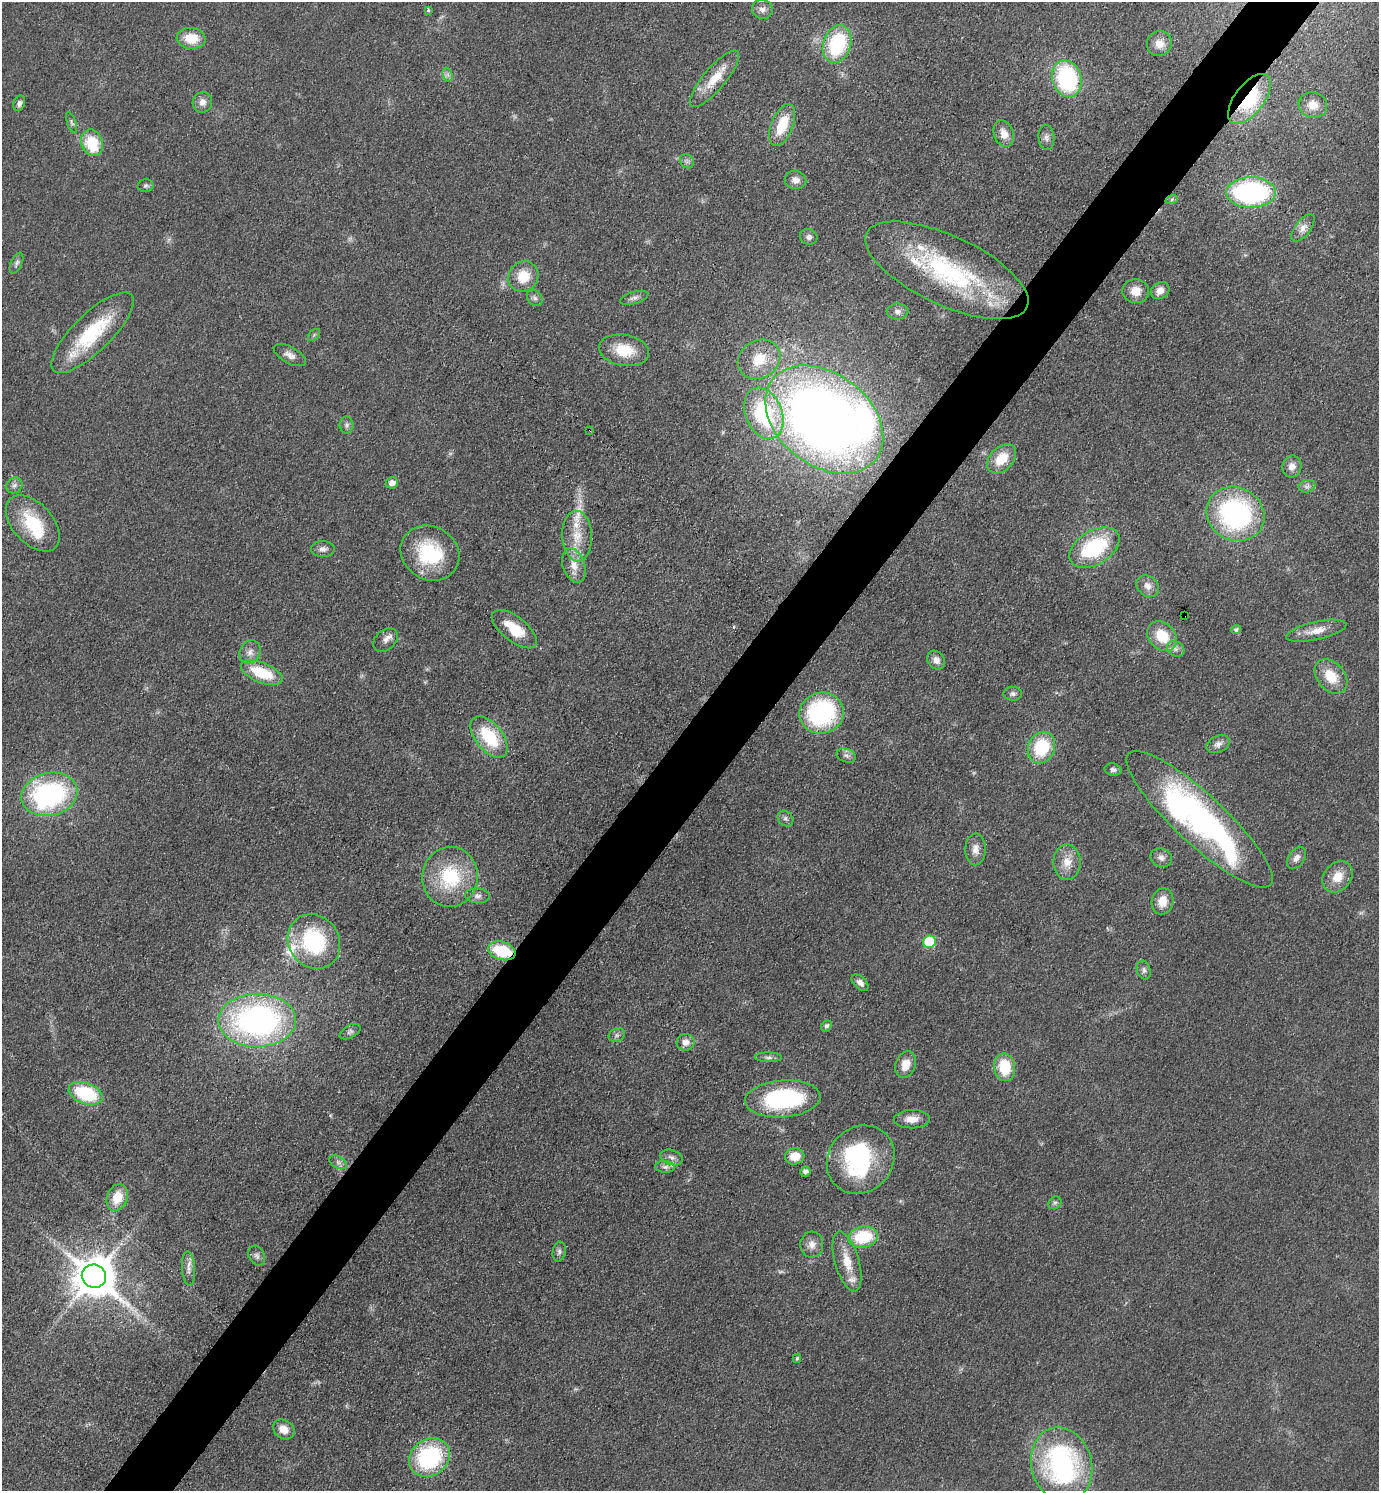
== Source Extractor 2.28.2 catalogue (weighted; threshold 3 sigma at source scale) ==
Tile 10 of 4 x 4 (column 2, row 3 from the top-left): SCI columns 1676-3052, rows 1491-2979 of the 5962 x 5959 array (HDU 1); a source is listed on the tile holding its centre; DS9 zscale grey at full resolution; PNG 1381 x 1493 px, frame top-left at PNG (2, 2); each listed source drawn as its Kron ellipse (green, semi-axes under 4 px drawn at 4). Shown black and unused: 5% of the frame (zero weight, under 3 of 4 exposures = <1% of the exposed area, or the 3 px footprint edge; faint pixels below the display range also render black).
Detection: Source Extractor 2.28.2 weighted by HDU 2 'WHT'; one run over the whole footprint, this tile lists its part. Background 0.0779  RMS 0.0064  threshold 0.029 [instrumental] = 3 sigma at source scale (4.5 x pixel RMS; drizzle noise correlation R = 1.50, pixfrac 1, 0.05/0.05 arcsec/px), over >= 5 px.
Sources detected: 130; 2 too faint to see at this stretch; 1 inside a brighter object's white glare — neither listed nor drawn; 9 inside a brighter listed object's ellipse — not listed separately; the other 118 listed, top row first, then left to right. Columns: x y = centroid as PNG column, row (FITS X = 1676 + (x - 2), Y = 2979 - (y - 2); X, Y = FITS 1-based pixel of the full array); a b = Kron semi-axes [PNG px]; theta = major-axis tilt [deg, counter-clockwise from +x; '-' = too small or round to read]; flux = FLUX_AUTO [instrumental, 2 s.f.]
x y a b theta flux
762 9 10 9 - 3.8
428 10 3 3 - 1.2
191 38 14 10 -5 15
1159 43 13 12 - 6.7
837 44 19 14 71 55
448 75 7 4 -71 1.8
715 79 35 11 50 17
1067 79 18 14 -71 77
1249 99 29 14 52 44
202 102 10 9 - 4.4
19 103 8 5 66 2.3
1313 105 14 12 -20 8
72 123 11 4 -71 1.6
782 125 22 11 68 21
1004 134 13 9 -71 6.7
1046 137 12 8 -87 3.1
92 143 13 10 -69 25
687 161 8 6 -45 1.9
795 180 11 9 -12 4.2
146 186 8 6 12 1.6
1251 192 24 15 0 120
1172 199 6 4 19 1.1
1303 228 16 7 53 4.8
809 237 9 7 -20 2.4
16 263 11 5 66 2
947 270 88 34 -25 110
523 276 16 14 52 15
1136 291 13 12 - 8.8
1160 291 10 8 34 5.5
535 298 9 7 -51 2.1
634 298 14 6 16 2.7
897 311 11 8 1 3.4
92 333 54 19 44 48
314 335 7 4 46 1.1
624 350 25 15 -10 20
290 355 18 8 -29 4.3
759 359 22 18 31 20
764 413 27 18 -68 58
824 420 65 46 -38 680
347 425 8 7 - 2
590 430 3 2 - 1.1
1002 459 17 11 45 14
1292 466 11 9 76 4.8
392 483 6 5 - 5.3
14 485 8 7 - 2.3
1307 486 8 6 12 2.4
1235 514 30 26 -28 120
33 523 33 20 -47 31
577 536 25 15 -87 16
1094 547 27 17 31 51
323 549 12 8 1 3.3
430 553 30 26 -30 46
574 565 18 11 -71 7.8
1148 586 12 9 -41 4.6
1185 615 3 2 - 0.97
514 629 27 12 -38 19
1236 630 5 4 - 1.7
1316 631 31 9 13 9.3
1162 636 16 13 -46 20
385 640 14 10 42 4
1176 649 9 7 -32 2.9
250 652 12 10 62 4.5
936 660 10 8 -50 3.8
262 673 22 10 -22 26
1331 676 19 13 -50 15
1013 694 9 7 -2 2.2
822 713 22 20 17 83
489 737 24 13 -51 34
1218 744 12 8 23 3.6
1041 747 16 13 67 35
846 755 10 7 -20 2.5
1113 770 8 6 -12 2
49 794 28 21 13 120
785 818 9 7 -46 2
1199 819 97 25 -43 230
975 849 16 10 88 5.8
1161 858 11 9 -23 3.4
1296 858 12 8 54 3.9
1067 862 17 13 -90 9.4
450 877 30 27 82 45
1338 877 17 13 50 10
477 896 12 7 -4 3.2
1162 901 13 11 78 9.7
314 941 28 25 -54 67
929 942 6 6 - 46
502 951 14 9 -16 31
1144 970 9 7 -73 2.3
860 983 10 6 -43 3.2
257 1020 39 26 0 200
827 1026 6 5 - 1.9
350 1032 11 6 29 2
617 1035 8 6 25 2
686 1042 9 8 - 5.1
768 1057 13 5 -1 2.1
906 1065 13 10 71 8.3
1005 1067 14 10 -80 24
86 1093 18 10 -20 42
783 1099 38 18 4 84
912 1119 18 9 1 7
795 1156 10 8 6 11
672 1157 11 7 -18 3.1
861 1160 36 32 47 77
338 1162 9 6 -30 2.3
665 1167 10 5 -5 2.2
805 1171 5 5 - 2.5
117 1197 14 10 69 14
1055 1203 7 5 43 1.5
863 1237 15 10 10 34
812 1245 13 11 86 5.2
559 1252 10 6 80 2.3
257 1256 10 7 -62 2.4
847 1262 31 12 -74 14
189 1269 17 6 -86 4
94 1276 12 11 - 2600
797 1358 5 3 - 1.2
284 1429 11 9 -35 7.4
429 1457 21 18 33 70
1062 1465 38 30 -75 130
Overlapping masked pixels (flux is a lower limit): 5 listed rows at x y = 1249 99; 947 270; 590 430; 1185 615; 502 951
Isophote crosses this tile's border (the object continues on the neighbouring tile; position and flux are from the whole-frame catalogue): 1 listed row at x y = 1062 1465